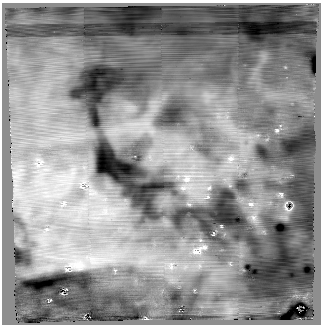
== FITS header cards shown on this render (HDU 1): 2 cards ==
NAXIS1  =                  319
NAXIS2  =                  322

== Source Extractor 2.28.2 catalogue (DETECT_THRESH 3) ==
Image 319 x 322 px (HDU 1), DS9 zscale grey, 1 PNG px = 1 image px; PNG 323 x 326 px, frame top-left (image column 1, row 322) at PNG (2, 3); no overlay
Background 270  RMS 10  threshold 30.6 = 3 sigma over >= 5 px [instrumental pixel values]
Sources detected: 14; all 14 listed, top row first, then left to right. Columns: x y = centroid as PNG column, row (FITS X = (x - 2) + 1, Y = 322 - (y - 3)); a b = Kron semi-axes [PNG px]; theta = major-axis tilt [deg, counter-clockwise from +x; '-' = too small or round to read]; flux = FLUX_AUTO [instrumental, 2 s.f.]
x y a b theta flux
277 130 8 7 - 2400
231 159 11 8 14 5200
38 164 6 4 -35 890
187 179 9 7 42 3400
281 194 9 6 -36 1800
251 204 8 6 -2 2800
286 208 14 5 -60 3200
291 209 8 4 40 1200
253 217 7 4 -18 1800
197 251 14 10 26 5600
79 265 16 10 2 8300
67 269 8 6 14 1900
145 319 6 3 3 740
318 322 12 5 73 2100